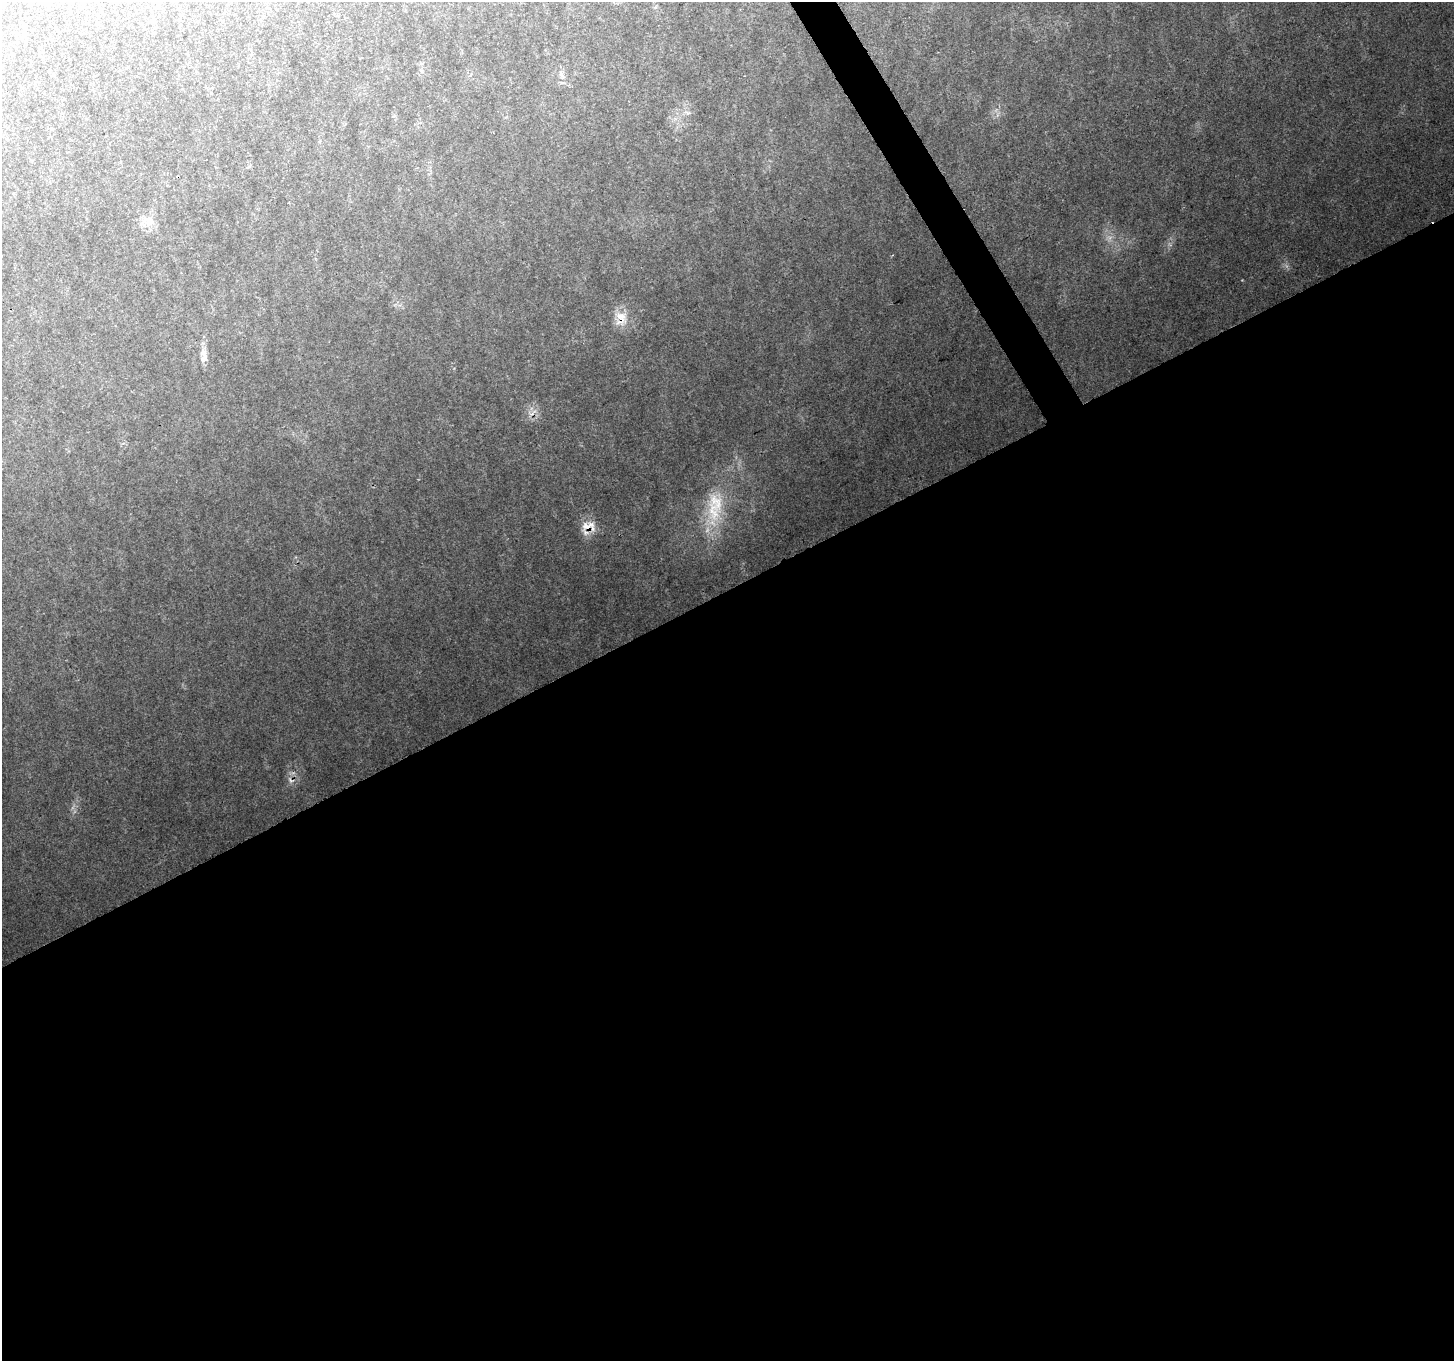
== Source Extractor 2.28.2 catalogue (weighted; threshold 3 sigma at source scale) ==
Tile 15 of 4 x 4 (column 3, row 4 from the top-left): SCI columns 2915-4366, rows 173-1531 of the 5821 x 5714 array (HDU 1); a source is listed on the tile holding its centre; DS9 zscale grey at full resolution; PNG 1456 x 1363 px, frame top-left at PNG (2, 2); no overlay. Shown black and unused: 58% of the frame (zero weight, under 2 of 3 exposures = <1% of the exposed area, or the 3 px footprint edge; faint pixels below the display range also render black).
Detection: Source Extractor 2.28.2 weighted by HDU 2 'WHT'; one run over the whole footprint, this tile lists its part. Background 0.112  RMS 0.0089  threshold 0.04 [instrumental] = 3 sigma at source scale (4.5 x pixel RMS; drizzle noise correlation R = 1.50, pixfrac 1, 0.0396/0.0396 arcsec/px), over >= 5 px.
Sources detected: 9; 1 cosmic-ray / hot-pixel residue — not listed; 1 inside a brighter listed object's ellipse — not listed separately; the other 7 listed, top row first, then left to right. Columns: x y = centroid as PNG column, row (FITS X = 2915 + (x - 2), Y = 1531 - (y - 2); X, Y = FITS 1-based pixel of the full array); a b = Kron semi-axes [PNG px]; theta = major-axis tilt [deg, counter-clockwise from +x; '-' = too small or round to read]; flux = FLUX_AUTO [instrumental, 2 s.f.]
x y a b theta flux
561 74 13 5 -54 3.5
687 113 6 6 - 2.4
147 219 21 8 -18 8.3
621 318 21 18 66 15
204 356 21 8 -83 7.4
713 511 37 20 -78 41
589 526 23 14 3 14
Overlapping masked pixels (flux is a lower limit): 2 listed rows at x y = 621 318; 589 526